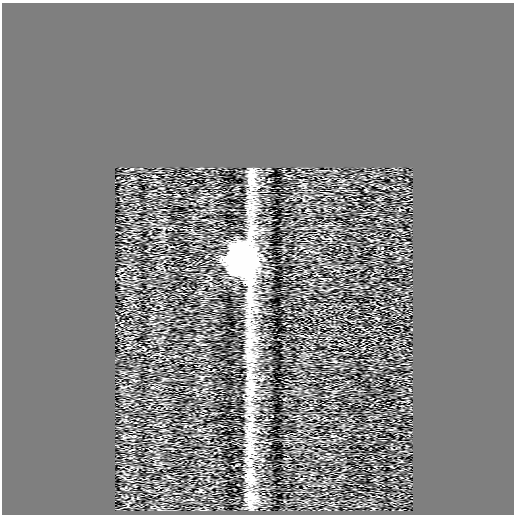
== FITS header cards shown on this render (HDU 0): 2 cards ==
NAXIS1  =                  512
NAXIS2  =                  512

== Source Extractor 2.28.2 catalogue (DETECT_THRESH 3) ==
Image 512 x 512 px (HDU 0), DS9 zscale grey, 1 PNG px = 1 image px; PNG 516 x 516 px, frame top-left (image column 1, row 512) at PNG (2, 3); no overlay
Background 0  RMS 0.32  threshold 0.958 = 3 sigma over >= 5 px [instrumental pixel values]
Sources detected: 8; all 8 listed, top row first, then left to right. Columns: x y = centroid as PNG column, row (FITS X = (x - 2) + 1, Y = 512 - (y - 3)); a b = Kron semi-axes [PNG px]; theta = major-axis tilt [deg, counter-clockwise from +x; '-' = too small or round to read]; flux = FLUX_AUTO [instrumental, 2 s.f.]
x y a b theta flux
241 260 28 22 -78 5100
248 320 8 6 -44 83
249 335 12 4 27 61
249 375 7 6 - 66
249 398 7 4 0 52
249 455 10 6 -84 120
249 479 12 4 0 67
250 496 15 9 -40 170